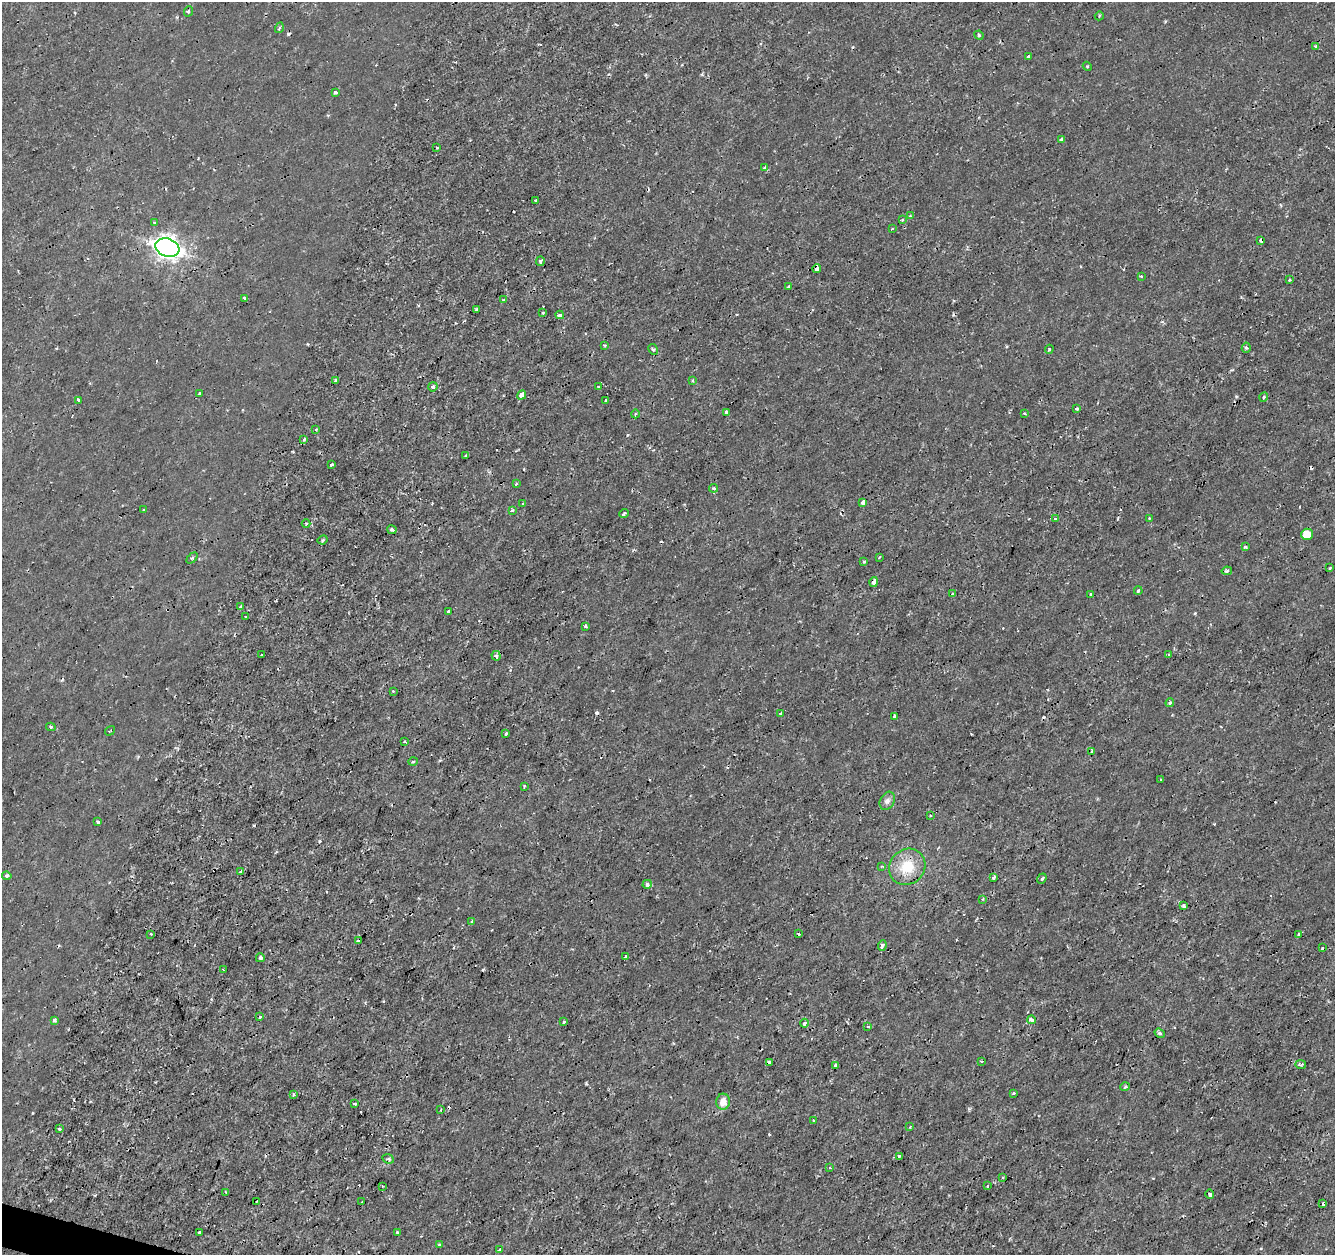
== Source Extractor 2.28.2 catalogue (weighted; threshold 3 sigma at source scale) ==
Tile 7 of 4 x 4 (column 3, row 2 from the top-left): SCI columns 2667-3999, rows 2722-3974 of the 5339 x 5500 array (HDU 1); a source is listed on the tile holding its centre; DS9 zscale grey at full resolution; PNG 1337 x 1257 px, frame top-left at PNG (2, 2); each listed source drawn as its Kron ellipse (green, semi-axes under 4 px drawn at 4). Shown black and unused: <1% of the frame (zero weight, under 2 of 3 exposures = <1% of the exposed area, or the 3 px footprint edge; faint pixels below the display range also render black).
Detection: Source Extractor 2.28.2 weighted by HDU 2 'WHT'; one run over the whole footprint, this tile lists its part. Background 1.41e-04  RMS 0.0011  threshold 0.00507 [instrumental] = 3 sigma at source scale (4.5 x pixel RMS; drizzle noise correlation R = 1.50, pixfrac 1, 0.0396/0.0396 arcsec/px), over >= 5 px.
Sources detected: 161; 13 cosmic-ray / hot-pixel residue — neither listed nor drawn; the other 148 listed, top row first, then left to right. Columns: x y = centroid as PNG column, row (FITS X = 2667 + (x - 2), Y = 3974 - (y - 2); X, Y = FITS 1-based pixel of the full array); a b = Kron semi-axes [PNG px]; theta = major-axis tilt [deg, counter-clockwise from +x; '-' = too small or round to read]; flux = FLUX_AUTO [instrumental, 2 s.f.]
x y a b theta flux
189 11 5 3 - 0.13
1099 16 5 3 - 0.12
279 28 5 3 - 0.13
979 35 5 4 - 0.14
1316 46 3 3 - 0.36
1028 57 4 3 - 0.43
1087 66 5 4 - 0.13
335 92 3 3 - 0.3
1062 140 4 3 - 0.18
437 147 3 2 - 0.12
765 168 4 3 - 0.58
536 200 3 3 - 0.16
910 216 4 3 - 0.13
902 220 4 3 - 0.12
154 222 3 3 - 0.13
892 228 3 2 - 0.13
1261 240 4 4 - 0.47
167 248 12 9 -19 73
540 261 5 4 - 0.25
817 268 4 3 - 0.94
1141 276 3 2 - 0.17
1289 280 3 2 - 0.13
789 287 3 3 - 0.3
245 298 4 3 - 0.35
504 300 3 2 - 0.1
476 310 3 3 - 0.17
543 313 3 3 - 0.18
560 315 4 3 - 0.65
605 345 4 3 - 0.14
1246 348 5 4 - 0.19
653 349 5 4 - 0.18
1049 349 4 4 - 0.14
336 381 4 3 - 1.2
692 381 3 3 - 0.21
433 387 5 4 - 0.23
598 387 4 4 - 0.13
199 394 3 3 - 0.59
522 395 5 3 - 1.3
1264 397 4 4 - 0.26
606 400 3 3 - 0.2
78 401 3 3 - 66
1077 409 3 3 - 0.2
726 412 3 3 - 0.35
1024 413 3 2 - 0.1
635 414 4 3 - 0.1
316 430 3 3 - 0.12
304 439 3 3 - 0.17
466 456 3 3 - 0.29
331 464 3 3 - 0.31
516 484 3 3 - 0.13
714 488 4 4 - 0.32
863 502 4 3 - 0.69
523 503 3 3 - 0.22
143 510 3 3 - 0.1
512 510 3 3 - 0.28
624 513 5 3 - 0.33
1055 518 4 4 - 0.13
1149 518 3 3 - 0.084
306 523 4 3 - 0.1
392 530 4 3 - 0.25
1307 534 6 5 - 1.6
323 540 5 3 - 0.18
1245 547 4 3 - 0.21
879 557 3 2 - 0.092
192 558 6 4 46 0.16
863 562 4 3 - 0.15
1330 568 3 2 - 0.12
1227 571 5 4 - 0.21
874 582 5 3 - 0.53
1138 591 4 3 - 0.19
953 594 4 3 - 0.51
1091 595 3 3 - 0.35
240 606 3 3 - 0.18
448 611 4 3 - 0.2
246 617 3 2 - 0.081
585 626 3 3 - 0.17
1168 654 3 2 - 0.11
261 655 3 2 - 0.08
496 656 5 4 - 0.4
393 691 2 2 - 0.092
1170 703 4 3 - 0.19
781 713 4 3 - 0.17
894 716 4 3 - 0.35
51 727 5 3 - 0.19
110 731 5 2 - 0.096
506 734 4 2 - 0.19
405 742 3 2 - 0.25
1092 751 3 3 - 0.21
413 761 4 3 - 0.12
1161 780 3 2 - 0.088
524 786 3 3 - 0.11
887 801 9 7 62 0.44
930 816 3 3 - 0.14
98 822 4 3 - 0.21
882 866 4 3 - 0.13
907 867 19 17 45 3.1
241 872 3 3 - 0.49
7 876 4 3 - 0.24
994 877 4 3 - 1
1042 879 5 4 - 0.21
647 884 4 4 - 0.44
983 899 4 2 - 0.096
1184 906 3 3 - 0.19
472 922 4 3 - 0.17
151 934 3 3 - 0.14
799 934 3 2 - 0.17
1299 935 4 3 - 0.38
358 941 3 3 - 0.14
882 946 5 3 - 0.32
1322 948 2 2 - 0.13
625 956 3 3 - 0.63
260 958 4 4 - 0.22
223 970 3 2 - 0.16
260 1017 3 3 - 0.38
54 1020 3 3 - 0.6
1031 1020 4 3 - 0.54
564 1022 3 3 - 0.52
804 1023 4 3 - 0.24
868 1026 3 3 - 0.32
1160 1033 5 4 - 0.25
982 1061 3 2 - 0.18
770 1062 4 3 - 0.89
1301 1064 5 3 - 0.17
836 1065 4 3 - 0.61
1125 1087 5 3 - 0.11
1014 1093 3 3 - 0.22
293 1094 4 2 - 0.12
723 1102 8 7 - 1.1
355 1104 3 3 - 0.3
441 1110 4 2 - 0.09
813 1120 2 2 - 0.1
910 1127 4 3 - 0.11
59 1129 3 3 - 0.15
899 1156 3 3 - 0.19
388 1159 6 4 -27 0.2
830 1168 3 3 - 0.12
1003 1177 3 2 - 0.12
382 1186 3 3 - 0.085
987 1186 2 2 - 0.15
226 1192 3 3 - 0.1
1210 1194 5 4 - 0.26
257 1201 2 2 - 0.1
362 1202 3 3 - 0.47
1323 1204 3 3 - 0.36
397 1232 4 3 - 0.11
199 1233 4 3 - 0.26
439 1245 3 3 - 0.16
500 1249 4 3 - 0.28
Overlapping masked pixels (flux is a lower limit): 3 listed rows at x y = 1261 240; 874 582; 770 1062